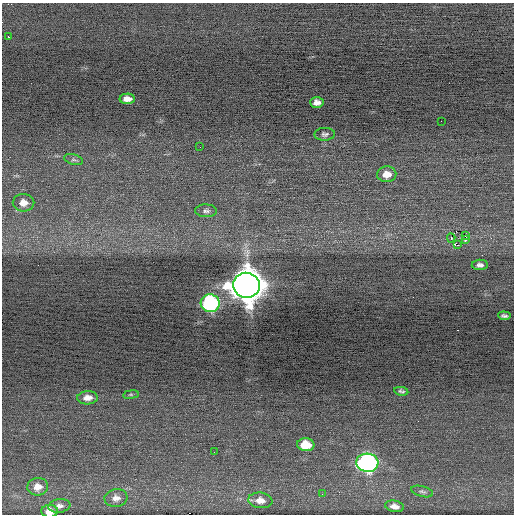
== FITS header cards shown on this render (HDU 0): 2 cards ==
NAXIS1  =                  512 / Axis length
NAXIS2  =                  512 / Axis length

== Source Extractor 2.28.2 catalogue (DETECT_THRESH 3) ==
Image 512 x 512 px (HDU 0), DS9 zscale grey, 1 PNG px = 1 image px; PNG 516 x 516 px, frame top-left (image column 1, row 512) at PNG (2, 3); each listed source drawn as its Kron ellipse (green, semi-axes under 4 px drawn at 4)
Background -0.0695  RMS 0.67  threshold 2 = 3 sigma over >= 5 px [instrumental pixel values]
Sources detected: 32; all 32 listed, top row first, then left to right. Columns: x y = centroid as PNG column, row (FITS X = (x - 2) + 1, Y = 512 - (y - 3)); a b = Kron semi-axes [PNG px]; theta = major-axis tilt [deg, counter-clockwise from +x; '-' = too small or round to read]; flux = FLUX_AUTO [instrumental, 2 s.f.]
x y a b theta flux
8 37 2 2 - 390
127 99 8 5 1 320
317 102 7 5 -2 240
441 121 2 2 - 63
325 134 10 6 2 130
200 147 2 2 - 24
74 159 10 5 -14 100
387 174 9 8 - 470
23 203 11 8 1 450
206 211 11 6 -1 160
465 235 2 2 - 270
451 238 4 3 - 1300
465 240 3 2 - 260
458 245 3 2 - 4200
480 265 8 5 1 160
247 285 13 12 - 97000
210 303 9 9 - 8500
504 316 6 3 -6 110
401 391 7 3 -9 79
131 395 8 4 8 65
87 398 10 6 3 340
306 445 8 6 -6 1100
214 452 2 2 - 17
367 463 11 9 -4 14000
38 487 10 8 8 470
422 492 11 5 -15 120
322 494 2 2 - 78
116 498 11 9 8 310
260 500 12 7 -6 380
59 506 11 7 8 210
395 506 9 5 -12 260
50 511 8 6 3 550
At the frame edge (FLAGS 8, measured only in part): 1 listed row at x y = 50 511